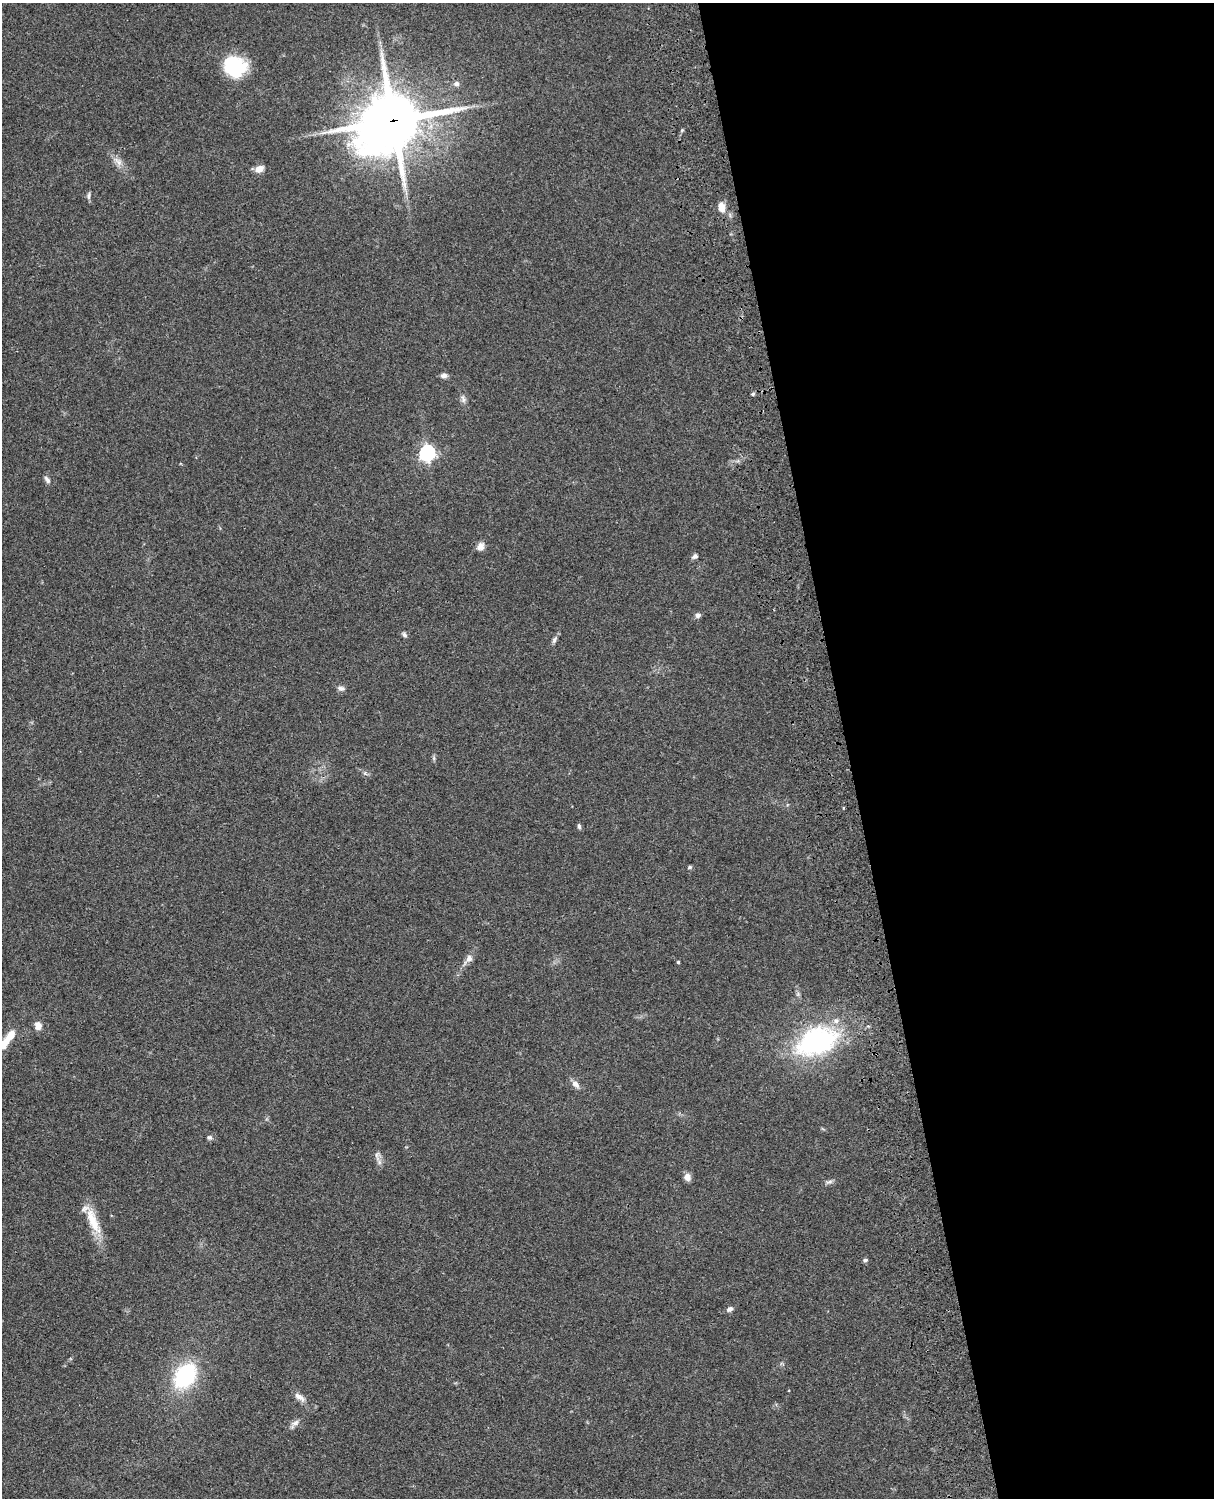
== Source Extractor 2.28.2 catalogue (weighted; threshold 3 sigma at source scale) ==
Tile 8 of 4 x 3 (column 4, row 2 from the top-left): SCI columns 3757-4968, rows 1773-3268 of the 5088 x 4927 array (HDU 1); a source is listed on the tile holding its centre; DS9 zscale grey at full resolution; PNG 1216 x 1500 px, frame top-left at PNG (2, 3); no overlay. Shown black and unused: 30% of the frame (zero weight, under 3 of 4 exposures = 6% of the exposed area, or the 3 px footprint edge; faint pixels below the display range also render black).
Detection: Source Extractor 2.28.2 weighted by HDU 2 'WHT'; one run over the whole footprint, this tile lists its part. Background 0.096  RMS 0.0063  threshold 0.0284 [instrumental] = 3 sigma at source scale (4.5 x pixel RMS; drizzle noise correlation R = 1.50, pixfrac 1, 0.05/0.05 arcsec/px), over >= 5 px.
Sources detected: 41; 2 inside a brighter listed object's ellipse — not listed separately; the other 39 listed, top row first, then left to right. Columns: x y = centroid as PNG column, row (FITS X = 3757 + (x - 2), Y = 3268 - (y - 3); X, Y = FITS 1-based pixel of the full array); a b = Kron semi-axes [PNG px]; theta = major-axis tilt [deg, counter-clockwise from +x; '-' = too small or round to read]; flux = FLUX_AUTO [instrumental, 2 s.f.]
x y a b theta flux
235 66 22 19 -30 40
456 84 8 7 - 2.2
393 121 24 20 36 3300
682 130 5 4 - 0.73
118 161 15 8 -47 4.7
259 169 12 8 34 4
89 196 11 4 85 1.4
722 207 11 7 -78 6.5
444 375 8 6 3 2.3
753 394 5 4 - 0.98
463 399 12 5 -77 2.3
427 453 8 6 62 170
47 480 10 5 -53 2.2
480 546 10 8 56 3.5
695 556 7 5 34 1.7
698 615 7 6 - 1.9
404 634 8 5 -61 1.4
554 640 11 5 60 1.9
341 688 10 6 -3 2.1
434 758 7 4 -90 1.1
579 826 7 4 -79 1.2
690 867 6 4 27 0.91
469 958 8 7 - 3.5
678 962 3 3 - 0.8
798 994 5 5 - 1.2
38 1026 9 8 - 4.4
817 1041 42 26 21 110
4 1043 16 8 48 9.7
575 1084 11 7 -46 3.6
209 1137 7 6 - 1.4
377 1156 17 6 -86 3
687 1177 9 7 -79 3.6
829 1182 11 4 20 1.7
93 1221 40 11 -66 16
865 1260 7 5 9 1.2
730 1309 9 5 32 2.1
185 1376 22 16 54 62
299 1397 17 7 -36 4.2
295 1423 11 7 24 2.8
Overlapping masked pixels (flux is a lower limit): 1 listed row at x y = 393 121
Isophote crosses this tile's border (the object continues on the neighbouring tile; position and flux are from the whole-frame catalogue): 1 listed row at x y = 4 1043